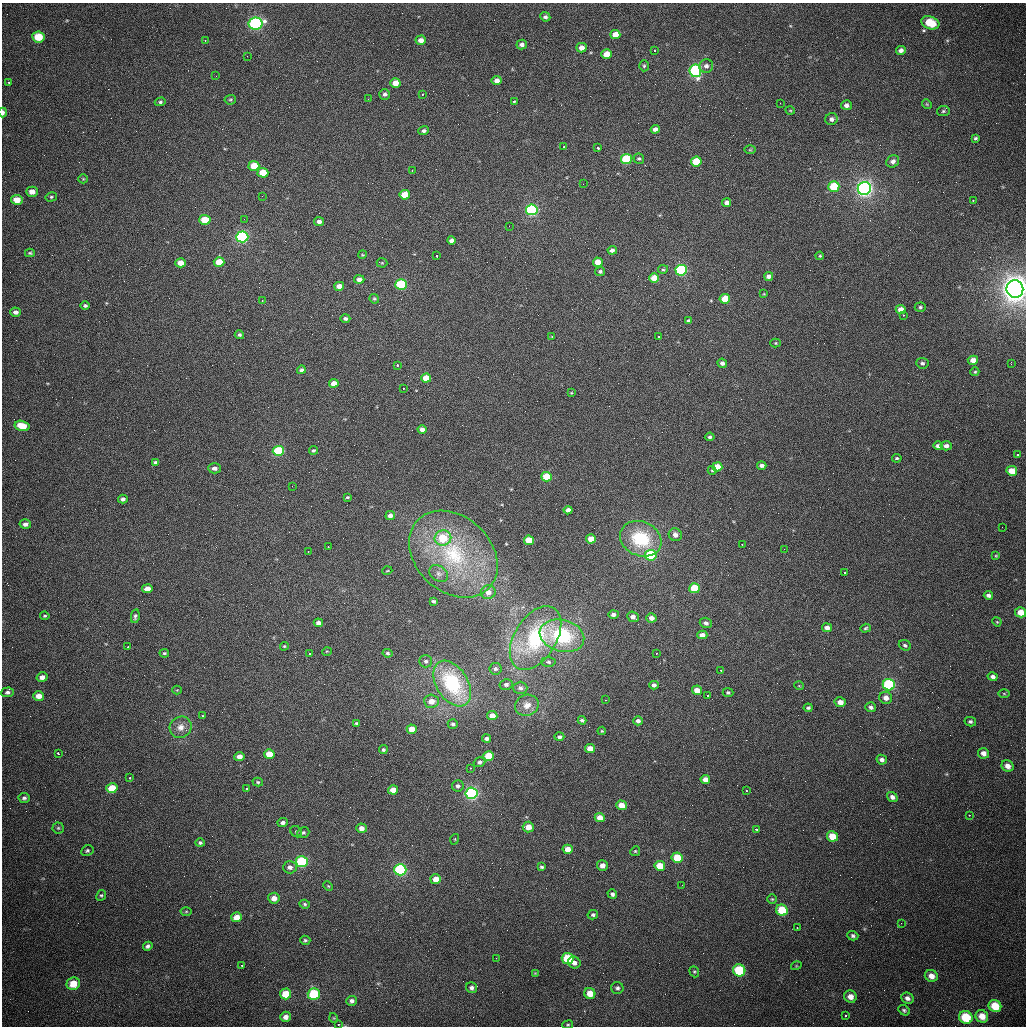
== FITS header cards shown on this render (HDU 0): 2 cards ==
NAXIS1  =                 1024 /fastest changing axis
NAXIS2  =                 1024 /next to fastest changing axis

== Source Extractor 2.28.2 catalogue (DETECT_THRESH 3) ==
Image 1024 x 1024 px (HDU 0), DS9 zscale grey, 1 PNG px = 1 image px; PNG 1028 x 1028 px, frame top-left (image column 1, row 1024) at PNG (2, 3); each listed source drawn as its Kron ellipse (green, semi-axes under 4 px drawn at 4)
Background 428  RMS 15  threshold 43.8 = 3 sigma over >= 5 px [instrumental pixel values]
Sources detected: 300; all 300 listed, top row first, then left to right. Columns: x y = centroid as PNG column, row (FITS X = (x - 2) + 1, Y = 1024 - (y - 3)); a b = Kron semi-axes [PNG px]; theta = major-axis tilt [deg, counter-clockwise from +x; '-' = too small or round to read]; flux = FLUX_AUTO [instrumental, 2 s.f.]
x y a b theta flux
545 17 5 4 - 2.5e+03
930 23 9 6 -20 2.5e+04
255 24 7 6 - 1.7e+05
615 35 5 4 - 1.1e+04
38 37 6 5 - 2.2e+04
205 40 3 3 - 1.5e+03
421 40 5 4 - 6.1e+03
522 44 5 5 - 4.1e+03
581 48 5 5 - 5.8e+03
901 50 5 4 - 3.4e+03
655 51 3 2 - 1.7e+03
607 54 5 5 - 1.3e+04
247 56 2 2 - 3.8e+02
644 66 5 4 - 1.4e+03
706 66 7 7 - 3.9e+03
695 71 6 6 - 1.5e+05
216 76 2 2 - 5.6e+02
497 81 5 4 - 5.9e+03
9 82 3 2 - 2.4e+03
395 83 5 4 - 1.0e+04
385 94 5 5 - 2.7e+03
422 94 3 3 - 2.5e+03
368 99 2 2 - 6.8e+02
230 100 6 4 8 1.3e+03
514 101 3 3 - 5.3e+03
160 102 5 4 - 1.7e+03
780 103 3 2 - 7.4e+02
927 104 5 4 - 1.1e+03
846 105 5 5 - 3.8e+03
790 110 5 3 - 8.2e+02
943 111 6 5 - 1.7e+03
3 112 5 3 - 3.4e+03
831 119 6 6 - 4.0e+03
655 129 4 4 - 4.1e+03
424 131 5 4 - 2.7e+03
975 138 4 4 - 1.7e+03
564 147 3 2 - 1.5e+03
598 148 3 3 - 6.0e+03
750 150 5 3 - 9.7e+02
626 159 5 5 - 6.4e+04
639 159 5 5 - 1.7e+03
696 161 5 5 - 3.0e+04
893 161 7 6 - 3.9e+03
254 166 5 5 - 2.2e+04
412 170 3 2 - 1.6e+03
263 173 5 5 - 2.7e+04
83 179 5 4 - 1.1e+03
583 184 2 2 - 4.0e+02
834 186 5 5 - 4.5e+04
864 189 7 6 - 3.7e+05
32 192 6 5 - 7.2e+03
405 195 5 5 - 2.3e+04
262 196 3 2 - 1.2e+03
51 197 6 4 14 1.5e+03
17 200 6 5 - 1.2e+04
973 201 3 2 - 3.4e+03
727 203 4 4 - 5.4e+03
532 210 6 5 - 1.7e+05
244 219 3 2 - 1.5e+03
205 220 5 5 - 3.0e+04
319 221 5 4 - 4.0e+03
509 226 3 2 - 9.0e+02
242 237 6 5 - 1.9e+05
451 241 4 4 - 3.8e+03
612 250 5 4 - 3.2e+03
30 253 5 4 - 1.4e+03
362 255 4 3 - 8.8e+02
437 256 3 2 - 2.6e+03
820 256 4 3 - 1.1e+03
219 262 5 4 - 1.8e+04
598 262 5 4 - 1.2e+04
181 263 5 4 - 9.4e+03
382 263 5 5 - 1.1e+03
663 269 5 4 - 1.4e+03
681 270 6 5 - 1.3e+05
600 271 5 4 - 2.0e+03
769 276 4 4 - 4.3e+03
654 278 5 4 - 1.7e+04
359 279 5 4 - 5.0e+03
401 284 5 5 - 8.7e+04
339 286 5 4 - 8.2e+03
1015 289 9 8 - 1.1e+06
764 294 3 3 - 7.6e+02
374 299 5 4 - 1.2e+03
725 299 5 5 - 2.2e+04
262 300 3 2 - 1.3e+03
85 305 5 4 - 2.1e+03
920 307 5 4 - 1.9e+03
901 309 5 4 - 8.2e+03
16 312 5 4 - 3.9e+03
903 315 3 2 - 2.1e+03
345 318 5 4 - 2.7e+03
689 321 4 4 - 2.8e+03
239 335 5 4 - 2.1e+03
552 337 3 3 - 1.6e+03
658 337 3 3 - 3.5e+03
776 343 5 4 - 1.2e+03
973 360 5 4 - 6.6e+03
722 363 5 4 - 3.5e+03
922 363 6 5 - 2.5e+03
1011 364 3 2 - 8.3e+02
397 365 3 3 - 5.0e+03
301 370 4 4 - 2.2e+03
975 372 4 3 - 1.2e+03
426 378 5 4 - 1.7e+04
334 383 5 4 - 1.1e+04
403 388 3 2 - 2.1e+03
571 393 3 2 - 7.5e+02
22 426 7 5 -14 2.0e+04
422 429 4 4 - 5.0e+03
710 437 5 4 - 1.8e+03
938 446 4 4 - 3.4e+03
946 446 5 4 - 4.4e+03
314 450 4 4 - 1.5e+03
278 451 5 5 - 9.2e+04
1018 455 3 3 - 1.1e+04
897 458 5 4 - 1.4e+03
155 462 4 3 - 2.2e+03
762 465 5 3 - 3.0e+03
717 467 5 4 - 1.6e+04
214 468 6 5 - 4.6e+03
712 470 4 4 - 1.1e+03
1012 471 5 5 - 1.4e+04
547 477 5 5 - 3.9e+04
292 486 2 2 - 4.6e+02
347 497 3 2 - 1.2e+03
123 499 5 4 - 2.9e+03
568 510 4 4 - 5.2e+03
390 516 5 4 - 5.0e+03
25 524 6 5 - 4.1e+03
1002 527 2 2 - 4.1e+02
675 535 6 6 - 5.6e+03
443 538 8 7 - 3.2e+04
591 539 5 4 - 1.4e+04
641 539 21 17 -24 5.7e+04
529 540 5 4 - 2.4e+04
742 544 2 2 - 2.4e+03
328 547 3 3 - 1.0e+03
784 549 2 2 - 5.6e+02
308 552 3 2 - 1.2e+03
453 554 49 37 -43 1.2e+05
651 555 5 5 - 9.1e+04
996 556 4 3 - 9.7e+02
387 571 5 3 - 8.3e+02
844 573 3 3 - 5.1e+03
439 574 10 7 -32 4.4e+03
695 588 5 5 - 4.0e+04
147 589 5 4 - 8.7e+03
488 592 7 7 - 6.5e+03
988 595 4 4 - 3.0e+03
433 601 4 3 - 1.9e+03
1021 612 5 5 - 1.2e+04
613 614 5 4 - 3.8e+03
45 616 5 3 - 1.4e+03
135 616 7 4 79 2.1e+03
633 617 6 5 - 5.0e+03
651 618 5 4 - 5.7e+03
997 622 5 3 - 9.6e+02
318 623 4 4 - 5.4e+03
706 623 6 5 - 3.5e+03
827 628 5 4 - 5.5e+03
866 628 5 4 - 1.5e+03
702 635 5 4 - 6.3e+03
562 636 22 16 -15 7.0e+04
535 638 35 21 58 8.1e+04
905 645 6 5 - 2.0e+03
284 646 4 3 - 1.2e+03
128 647 3 2 - 1.4e+03
327 651 5 3 - 8.5e+02
164 653 5 4 - 1.4e+03
387 653 5 4 - 1.6e+03
656 653 3 2 - 1.8e+03
310 654 3 3 - 2.0e+03
426 661 6 6 - 2.5e+03
548 662 7 5 -3 1.9e+03
496 669 6 6 - 2.3e+03
721 670 3 2 - 1.9e+03
42 677 5 4 - 5.0e+03
993 677 5 4 - 3.0e+03
452 684 25 15 -58 8.5e+04
506 684 6 5 - 3.1e+03
654 685 4 4 - 3.6e+03
889 685 6 5 - 1.1e+05
799 686 5 3 - 7.4e+02
520 688 7 6 - 3.7e+03
177 690 4 4 - 8.7e+02
697 690 5 4 - 1.1e+04
7 692 6 5 - 2.7e+03
728 692 5 4 - 1.6e+03
1004 694 5 3 - 9.5e+02
708 695 3 3 - 2.7e+03
39 696 5 4 - 8.3e+03
886 698 6 6 - 6.3e+03
606 700 3 2 - 7.6e+02
431 701 7 6 - 9.1e+03
840 702 6 5 - 7.5e+03
527 705 12 10 22 9.3e+03
871 707 5 5 - 3.1e+03
808 708 4 3 - 1.7e+03
203 716 3 3 - 2.9e+03
492 716 5 4 - 8.7e+03
582 720 4 3 - 2.2e+03
638 721 5 4 - 3.6e+03
970 722 6 4 -14 1.9e+03
356 723 4 3 - 1.3e+03
453 724 5 4 - 2.0e+03
181 727 11 10 - 8.7e+03
412 729 5 4 - 1.3e+04
602 731 4 4 - 9.2e+02
559 737 5 4 - 2.3e+03
486 739 4 3 - 3.1e+03
590 749 5 4 - 1.1e+04
383 750 4 4 - 1.7e+03
58 753 3 3 - 3.2e+03
983 753 5 5 - 5.1e+03
269 754 5 5 - 1.6e+04
239 756 5 4 - 5.9e+03
489 756 5 5 - 2.6e+04
882 760 5 5 - 3.7e+03
480 762 6 4 20 2.7e+03
1008 766 6 5 - 6.5e+03
470 768 3 2 - 2.7e+03
130 778 3 2 - 3.5e+03
705 779 5 4 - 7.8e+03
258 782 5 4 - 1.6e+03
458 786 6 5 - 2.8e+03
112 788 5 5 - 2.5e+04
246 789 3 3 - 3.9e+03
393 790 5 4 - 1.1e+04
746 791 3 3 - 3.0e+03
472 793 6 5 - 2.4e+05
892 797 6 5 - 3.6e+03
24 798 5 5 - 2.4e+03
621 805 5 4 - 1.5e+04
969 815 3 2 - 2.1e+03
600 818 5 4 - 1.0e+04
283 823 5 4 - 3.1e+03
528 827 5 5 - 1.1e+04
58 828 5 5 - 1.6e+03
361 828 5 4 - 5.5e+03
757 829 3 2 - 3.9e+03
296 832 6 5 - 1.6e+03
303 833 6 5 - 2.0e+03
832 836 5 5 - 2.0e+04
455 839 5 3 - 8.6e+02
200 843 5 4 - 1.9e+03
568 849 5 4 - 9.7e+03
87 851 6 5 - 1.8e+03
635 851 5 4 - 1.2e+03
677 858 5 5 - 2.8e+04
302 862 6 5 - 9.2e+04
602 865 5 5 - 5.4e+03
660 866 5 5 - 2.2e+04
290 867 7 6 - 4.5e+03
542 867 4 3 - 1.7e+03
400 870 6 5 - 1.5e+05
436 879 5 5 - 1.2e+04
682 885 3 2 - 8.3e+02
328 886 5 3 - 9.2e+02
612 894 5 4 - 2.7e+03
101 895 5 4 - 1.5e+03
274 898 6 5 - 7.2e+03
772 899 5 5 - 1.2e+03
305 904 5 4 - 1.6e+03
782 910 6 5 - 3.9e+04
186 911 5 3 - 9.6e+02
593 915 5 4 - 2.1e+03
237 917 5 5 - 1.0e+04
901 923 3 2 - 1.5e+03
797 928 3 3 - 1.4e+03
853 936 5 4 - 2.3e+03
305 940 5 4 - 1.6e+03
148 946 5 4 - 2.7e+03
496 958 2 2 - 7.7e+02
568 958 6 5 - 3.9e+04
574 963 6 6 - 4.5e+03
242 965 3 2 - 4.1e+03
796 966 5 3 - 8.4e+02
739 970 6 6 - 5.1e+04
694 972 6 4 -68 1.3e+03
535 973 3 3 - 6.5e+02
931 976 6 6 - 7.8e+03
73 984 7 6 - 1.6e+04
471 988 6 5 - 2.9e+03
617 988 6 6 - 2.3e+03
590 993 5 5 - 1.4e+04
286 994 6 5 - 1.9e+04
314 994 6 6 - 4.7e+04
850 997 6 6 - 7.4e+03
907 998 6 5 - 3.8e+03
352 1001 5 5 - 2.9e+03
995 1006 6 5 - 2.1e+04
904 1010 6 4 -29 1.8e+03
845 1015 3 2 - 1.5e+03
982 1016 6 6 - 9.7e+03
286 1017 5 5 - 4.6e+03
966 1017 7 6 - 3.2e+04
334 1018 5 3 - 7.4e+02
338 1024 3 2 - 2.8e+03
568 1025 5 3 - 1.0e+03
At the frame edge (FLAGS 8, measured only in part): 3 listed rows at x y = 3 112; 1015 289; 338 1024